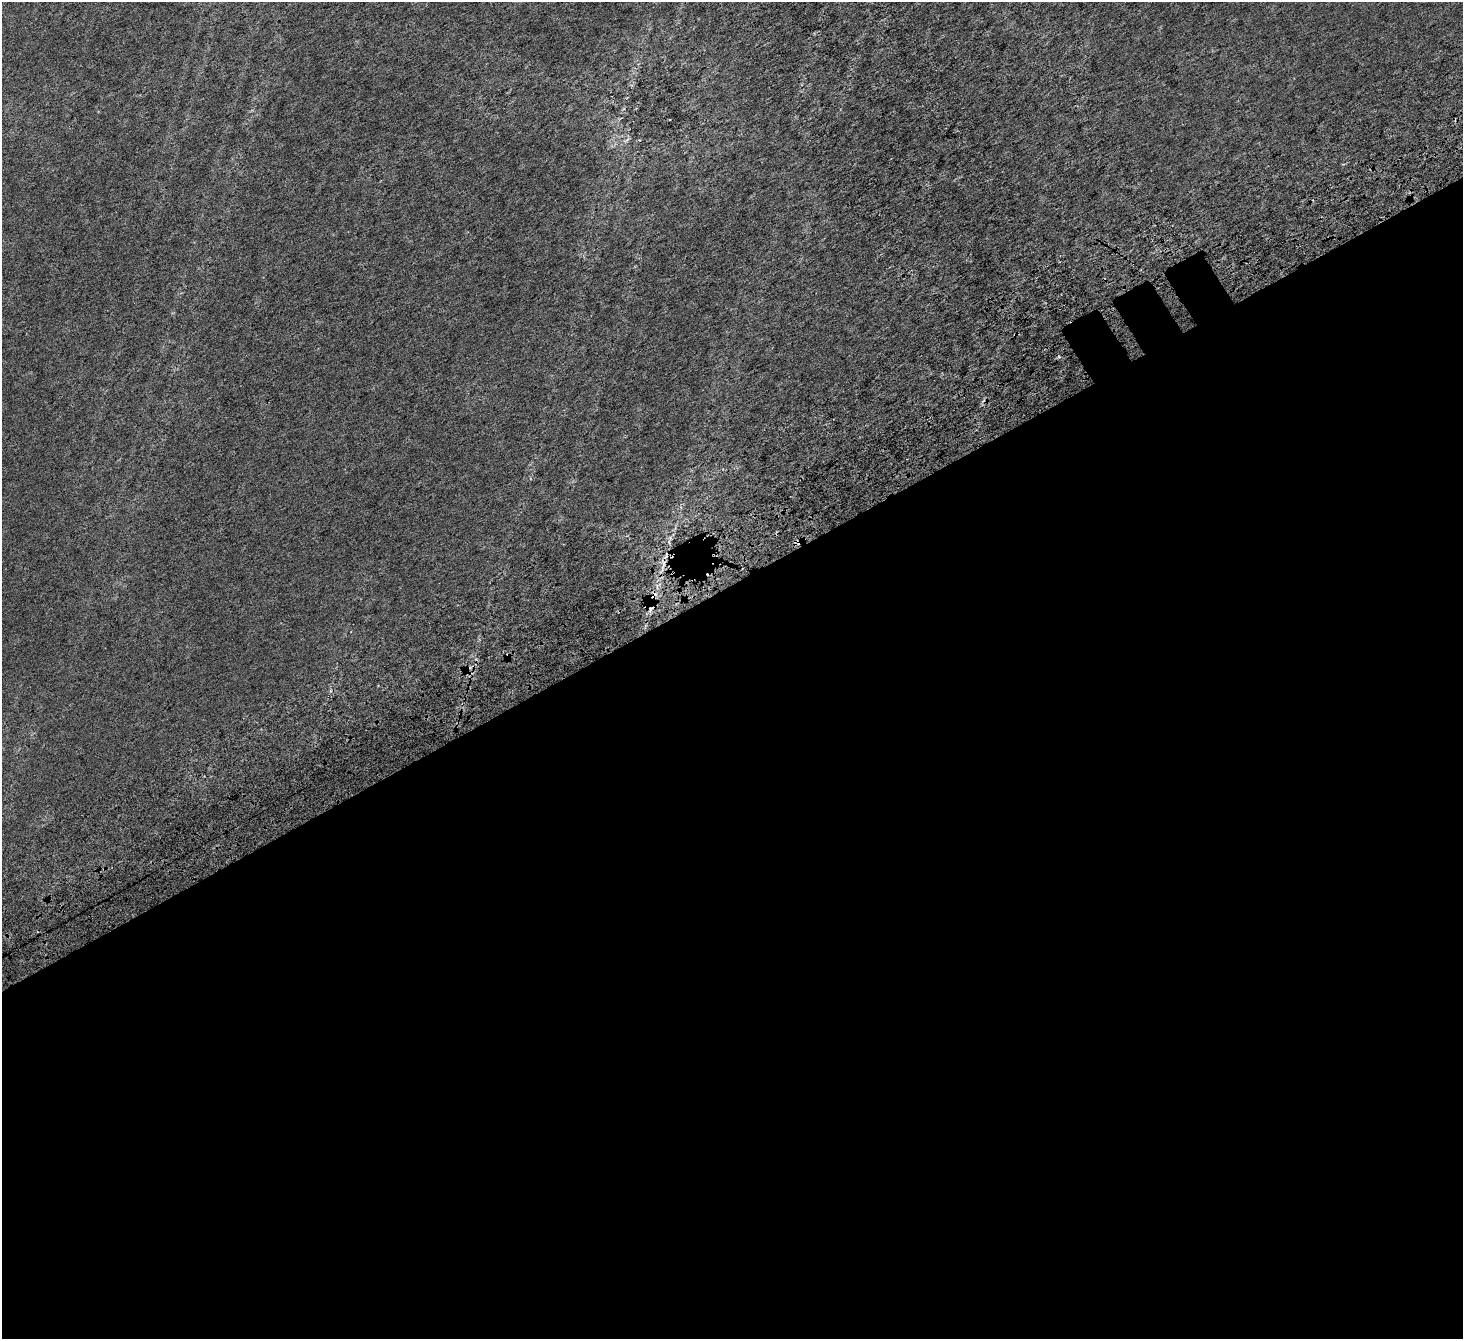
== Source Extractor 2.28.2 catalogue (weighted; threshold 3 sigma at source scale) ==
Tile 15 of 4 x 4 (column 3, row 4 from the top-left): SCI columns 3088-4548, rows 337-1673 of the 6180 x 6078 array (HDU 1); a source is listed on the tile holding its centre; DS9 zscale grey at full resolution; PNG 1465 x 1341 px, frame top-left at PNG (2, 2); no overlay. Shown black and unused: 57% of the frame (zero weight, under 4 of 7 exposures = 11% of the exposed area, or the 3 px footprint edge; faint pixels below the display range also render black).
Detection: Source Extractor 2.28.2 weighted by HDU 2 'WHT'; one run over the whole footprint, this tile lists its part. Background 0.00654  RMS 0.0052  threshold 0.0214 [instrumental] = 3 sigma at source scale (4.09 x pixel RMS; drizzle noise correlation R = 1.36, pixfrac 0.8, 0.0396/0.0396 arcsec/px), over >= 5 px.
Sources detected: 5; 2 cosmic-ray / hot-pixel residue — not listed; the other 3 listed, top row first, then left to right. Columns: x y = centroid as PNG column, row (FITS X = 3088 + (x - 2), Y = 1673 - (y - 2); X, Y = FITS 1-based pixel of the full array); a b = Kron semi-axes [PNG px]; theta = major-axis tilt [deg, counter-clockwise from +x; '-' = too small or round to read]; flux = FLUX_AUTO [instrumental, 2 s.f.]
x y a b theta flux
627 140 10 3 40 0.92
651 608 14 9 72 3.4
508 656 6 4 75 1.2
Overlapping masked pixels (flux is a lower limit): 2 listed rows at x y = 651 608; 508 656